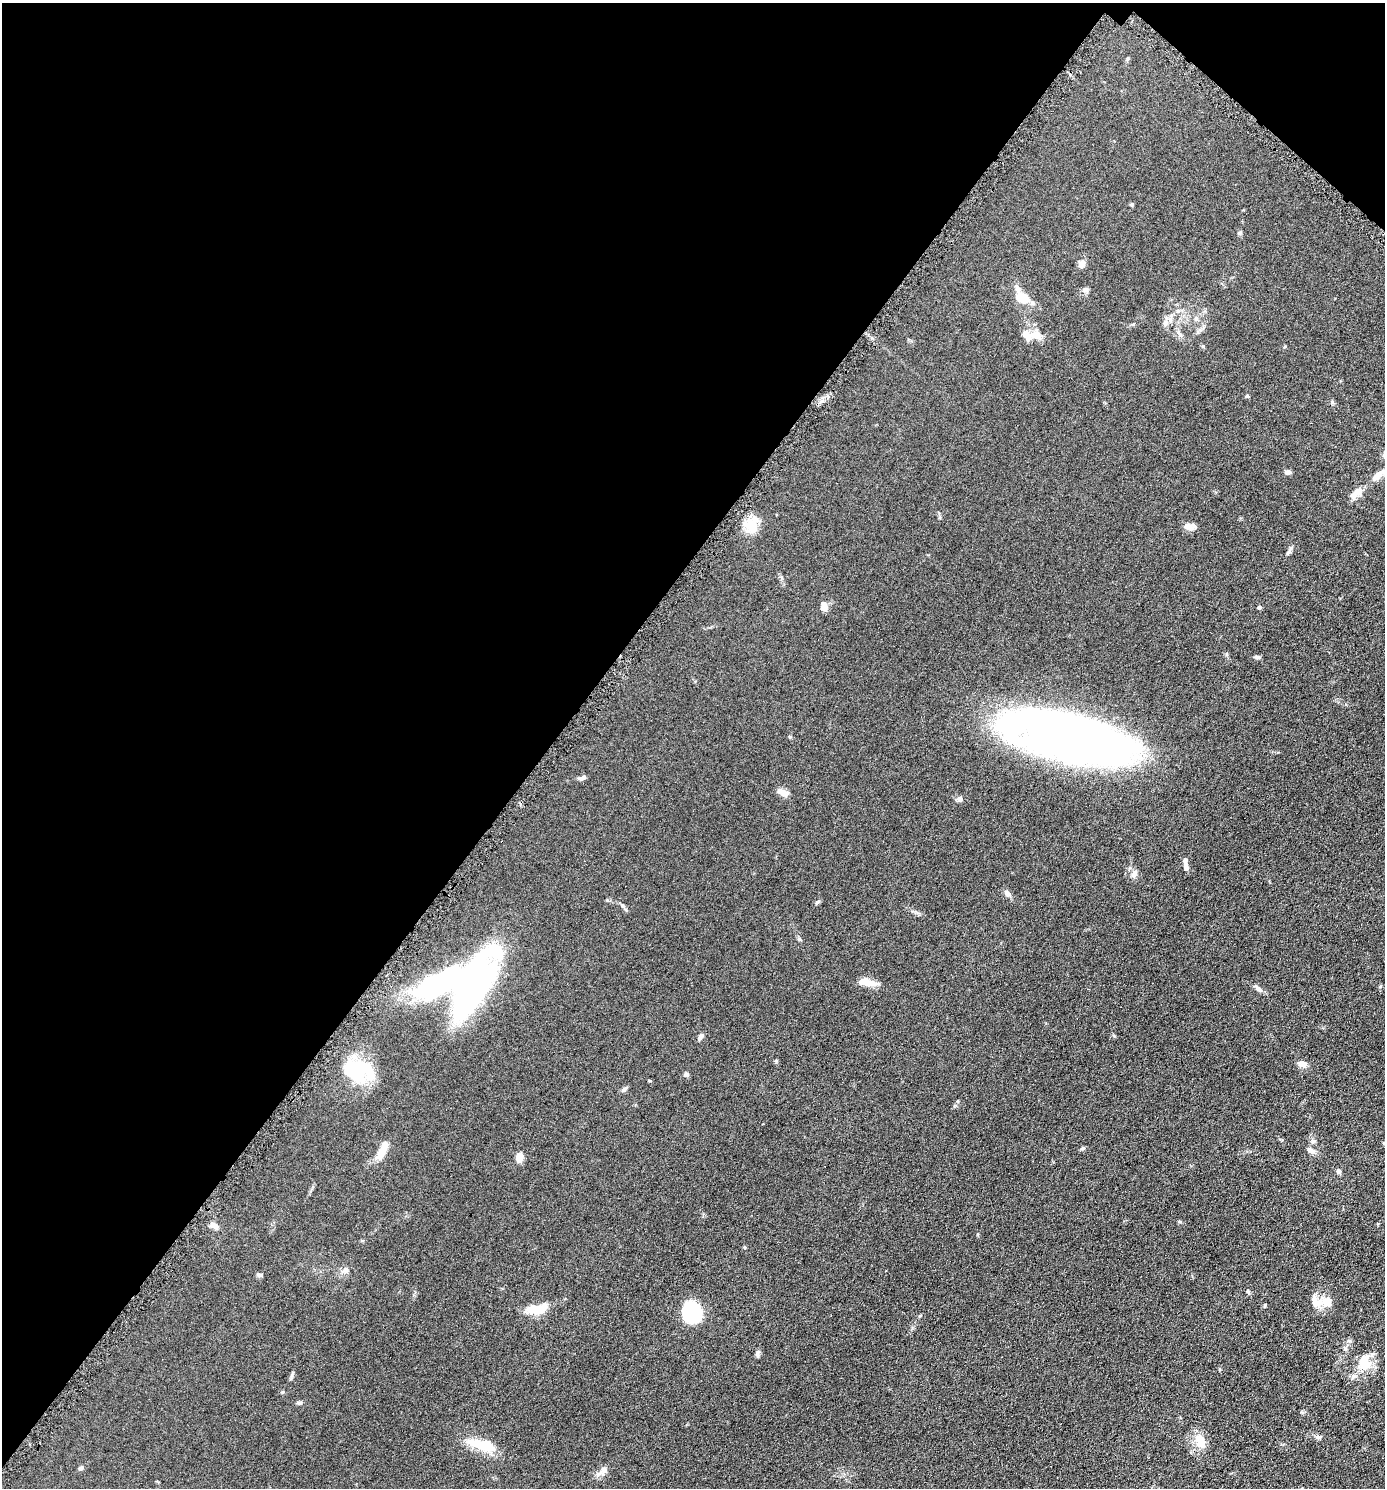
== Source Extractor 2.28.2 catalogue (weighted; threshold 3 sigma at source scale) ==
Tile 2 of 4 x 4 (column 2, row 1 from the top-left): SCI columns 1532-2914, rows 4470-5955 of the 5970 x 5964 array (HDU 1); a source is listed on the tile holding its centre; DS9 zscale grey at full resolution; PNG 1387 x 1490 px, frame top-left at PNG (2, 3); no overlay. Shown black and unused: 41% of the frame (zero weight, under 4 of 8 exposures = <1% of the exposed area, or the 3 px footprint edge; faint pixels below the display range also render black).
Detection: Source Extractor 2.28.2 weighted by HDU 2 'WHT'; one run over the whole footprint, this tile lists its part. Background 0.0901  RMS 0.0078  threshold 0.032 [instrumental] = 3 sigma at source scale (4.09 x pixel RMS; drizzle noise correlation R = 1.36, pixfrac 0.8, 0.05/0.05 arcsec/px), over >= 5 px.
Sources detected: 75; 6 inside a brighter object's white glare — not listed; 7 inside a brighter listed object's ellipse — not listed separately; the other 62 listed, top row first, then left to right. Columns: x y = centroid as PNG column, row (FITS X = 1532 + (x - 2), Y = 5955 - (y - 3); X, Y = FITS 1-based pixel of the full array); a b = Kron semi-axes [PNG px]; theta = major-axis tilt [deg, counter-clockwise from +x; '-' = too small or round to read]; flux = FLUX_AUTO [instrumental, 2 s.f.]
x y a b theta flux
1131 205 6 4 -28 0.81
1239 233 6 5 - 1
1081 264 11 8 73 3.2
1085 289 8 6 5 2.1
1022 298 13 8 -26 16
1178 311 7 4 19 1.3
1165 323 6 6 - 2.1
1179 333 13 4 -55 2.1
1036 335 16 10 -9 6.4
1247 396 5 4 - 0.74
1288 472 7 5 -12 2.2
1377 476 19 8 44 5.3
1357 492 18 9 35 6.3
751 525 23 15 -30 11
1189 526 15 8 -8 4.2
1288 552 9 5 45 1.6
824 606 10 7 -72 4.5
1259 607 4 4 - 1.4
1258 657 8 5 -10 1.2
1069 738 102 36 -15 640
582 778 12 4 27 1.7
783 792 14 6 -26 5.3
960 798 7 7 - 1.8
1186 867 11 6 -78 2.9
1134 874 11 7 69 2.7
1007 893 10 7 -50 2.4
817 902 7 4 52 0.96
623 906 6 4 -72 1.1
478 976 51 33 77 140
865 980 25 9 -29 7.3
1258 989 11 6 -37 2.7
700 1037 9 5 51 2.2
1302 1064 11 6 -17 4.6
356 1069 34 28 -8 40
686 1074 5 5 - 2
624 1089 8 5 46 1.8
1313 1141 7 6 - 1.7
1083 1148 7 5 17 1.1
383 1149 27 8 65 8.5
1310 1150 13 6 -32 2.8
519 1157 10 7 90 5.8
1339 1171 7 6 - 1.5
1179 1221 6 4 -18 0.88
214 1226 12 7 -33 3.1
346 1270 8 7 - 2.6
260 1275 7 5 -1 1.4
1248 1291 6 5 - 0.93
1327 1302 15 12 -31 7.7
1264 1305 6 3 81 0.74
535 1310 18 9 3 16
692 1312 19 16 -81 47
1345 1349 5 5 - 1.1
757 1354 11 4 90 1.5
1364 1362 22 17 90 15
292 1375 7 4 71 1.2
282 1392 5 3 - 0.64
299 1403 7 4 -18 1
1318 1437 8 5 -1 1.8
1200 1442 18 10 -66 12
481 1444 37 12 -20 17
81 1468 7 5 48 1.4
604 1469 11 7 52 3.1
Unlisted compact peaks at least as high as the median listed source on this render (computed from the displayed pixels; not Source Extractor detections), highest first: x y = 1114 1036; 790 737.